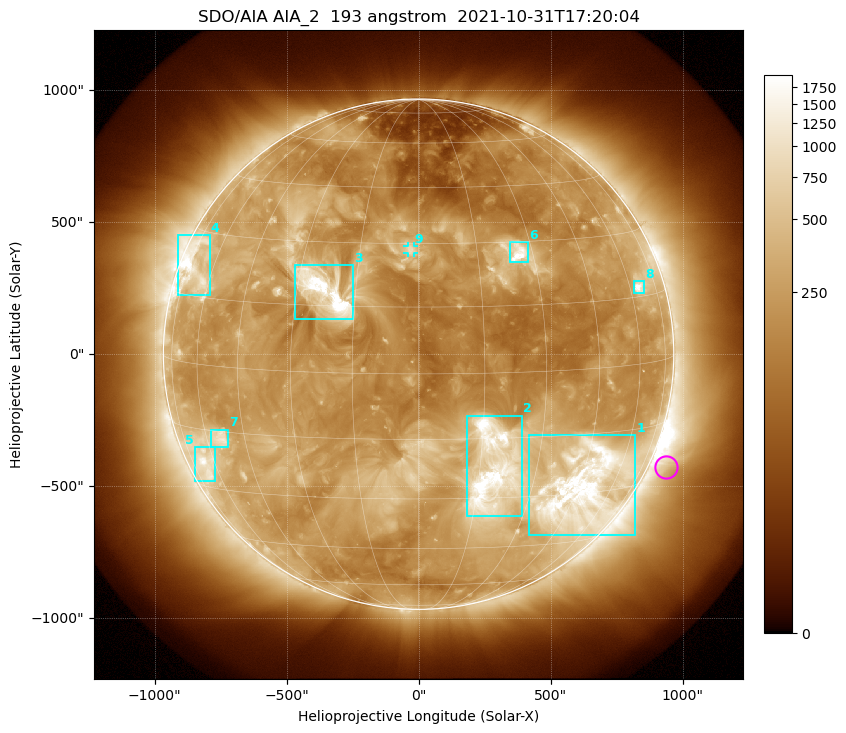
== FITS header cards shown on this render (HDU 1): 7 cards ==
TELESCOP= 'SDO/AIA '           / For AIA: SDO/AIA
INSTRUME= 'AIA_2   '           / For AIA: AIA_ATA1, AIA_ATA2, AIA_ATA3 or AIA_AT
WAVELNTH=                  193 / [angstrom] Wavelength
WAVEUNIT= 'angstrom'           / Wavelength unit: angstrom
DATE-OBS= '2021-10-31T17:20:04.846' / [ISO] Date when observation started; ISO 8
CTYPE1  = 'HPLN-TAN'           / CTYPE1: HPLN
CTYPE2  = 'HPLT-TAN'           / CTYPE2: HPLT

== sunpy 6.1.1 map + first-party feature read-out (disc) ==
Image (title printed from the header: SDO/AIA AIA_2  193 angstrom  2021-10-31T17:20:04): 1024 x 1024 px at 2.4 arcsec/px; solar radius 967 arcsec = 403 px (full disc in frame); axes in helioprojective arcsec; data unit not stated in the header (colour bar unlabelled)
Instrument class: DISC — disc imager (sunpy class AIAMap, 193 A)
Bright regions (active regions / flare kernels): reference = the median radial profile (limb darkening/brightening removed); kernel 9 px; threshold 5 sigma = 513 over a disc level ~221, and >= 1.15x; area >= 12 px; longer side >= 10 px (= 24 arcsec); searched inside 0.97 R_sun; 9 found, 9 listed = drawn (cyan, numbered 1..; 1 of them under ~33 arcsec drawn as corner ticks so the feature stays visible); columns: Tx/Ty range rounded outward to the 5 arcsec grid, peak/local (2 s.f.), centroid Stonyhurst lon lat
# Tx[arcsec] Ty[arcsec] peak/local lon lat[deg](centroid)
1 420..820 -685..-305 12 +47 -29
2 180..390 -615..-230 13 +18 -23
3 -470..-245 130..335 15 -23 +18
4 -910..-790 225..450 8.8 -70 +21
5 -850..-770 -485..-350 5.9 -65 -24
6 345..415 345..425 8.1 +26 +27
7 -785..-720 -350..-285 5.3 -54 -17
8 815..855 230..275 9.1 +65 +17
9 -40..-20 385..410 3.7 -2 +28
Off-limb structures (1.02-1.3 R_sun): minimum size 162 px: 5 found; the strongest spans PA ~215..270 deg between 1.02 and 1.3 R_sun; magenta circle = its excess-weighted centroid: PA ~245 deg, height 1.07 R_sun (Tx ~935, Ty ~-430 arcsec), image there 1.7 x the reference